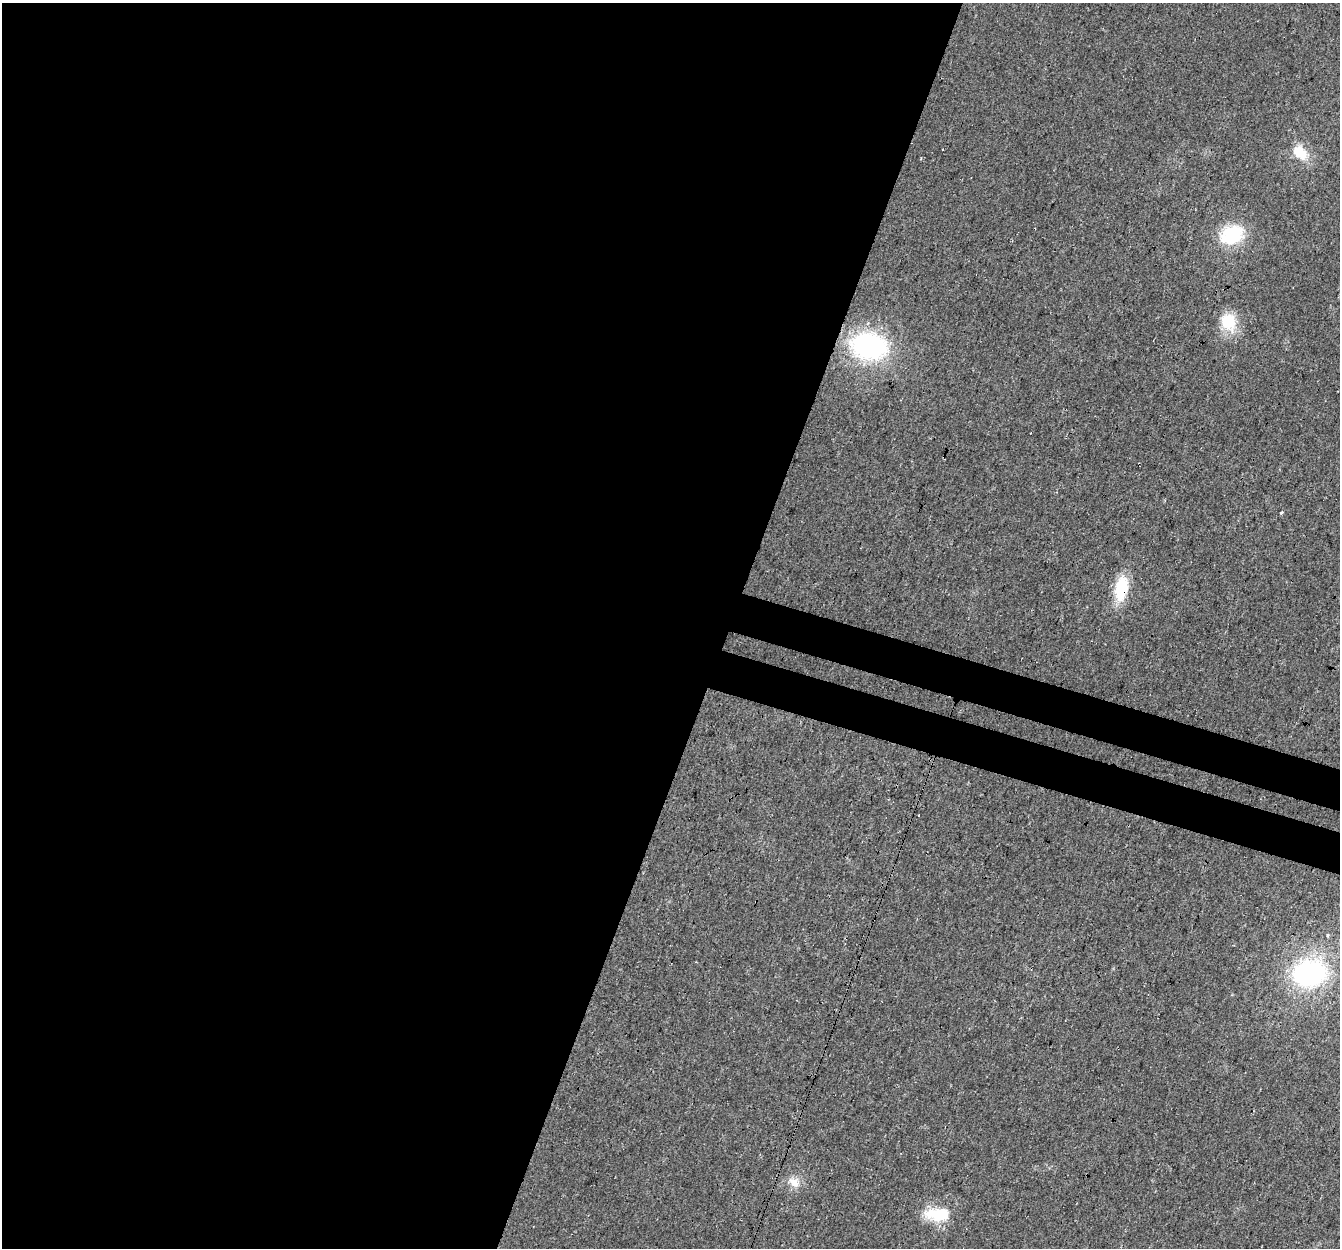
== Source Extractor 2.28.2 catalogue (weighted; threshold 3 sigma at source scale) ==
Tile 5 of 4 x 4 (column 1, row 2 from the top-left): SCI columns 22-1359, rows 2767-4012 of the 5404 x 5593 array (HDU 1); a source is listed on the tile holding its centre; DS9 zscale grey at full resolution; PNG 1342 x 1250 px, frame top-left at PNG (2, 3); no overlay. Shown black and unused: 58% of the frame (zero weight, under 3 of 4 exposures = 5% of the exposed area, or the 3 px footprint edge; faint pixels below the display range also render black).
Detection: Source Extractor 2.28.2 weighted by HDU 2 'WHT'; one run over the whole footprint, this tile lists its part. Background 0.0231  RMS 0.0069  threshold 0.0312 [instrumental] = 3 sigma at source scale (4.5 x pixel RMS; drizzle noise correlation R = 1.50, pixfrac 1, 0.0396/0.0396 arcsec/px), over >= 5 px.
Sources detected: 10; all 10 listed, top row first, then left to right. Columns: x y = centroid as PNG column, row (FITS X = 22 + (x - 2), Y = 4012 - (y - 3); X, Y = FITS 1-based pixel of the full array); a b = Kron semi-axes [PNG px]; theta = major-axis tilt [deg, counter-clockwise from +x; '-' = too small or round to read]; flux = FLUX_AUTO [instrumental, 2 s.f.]
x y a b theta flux
1300 153 21 15 -41 16
1232 235 21 16 21 42
1228 321 24 20 -67 21
869 346 41 29 -11 95
1282 513 4 3 - 1.4
1121 589 27 14 81 28
919 815 2 2 - 0.49
1310 973 26 20 7 140
794 1182 17 11 -37 8
937 1214 33 16 -2 25
Overlapping masked pixels (flux is a lower limit): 1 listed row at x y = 1121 589